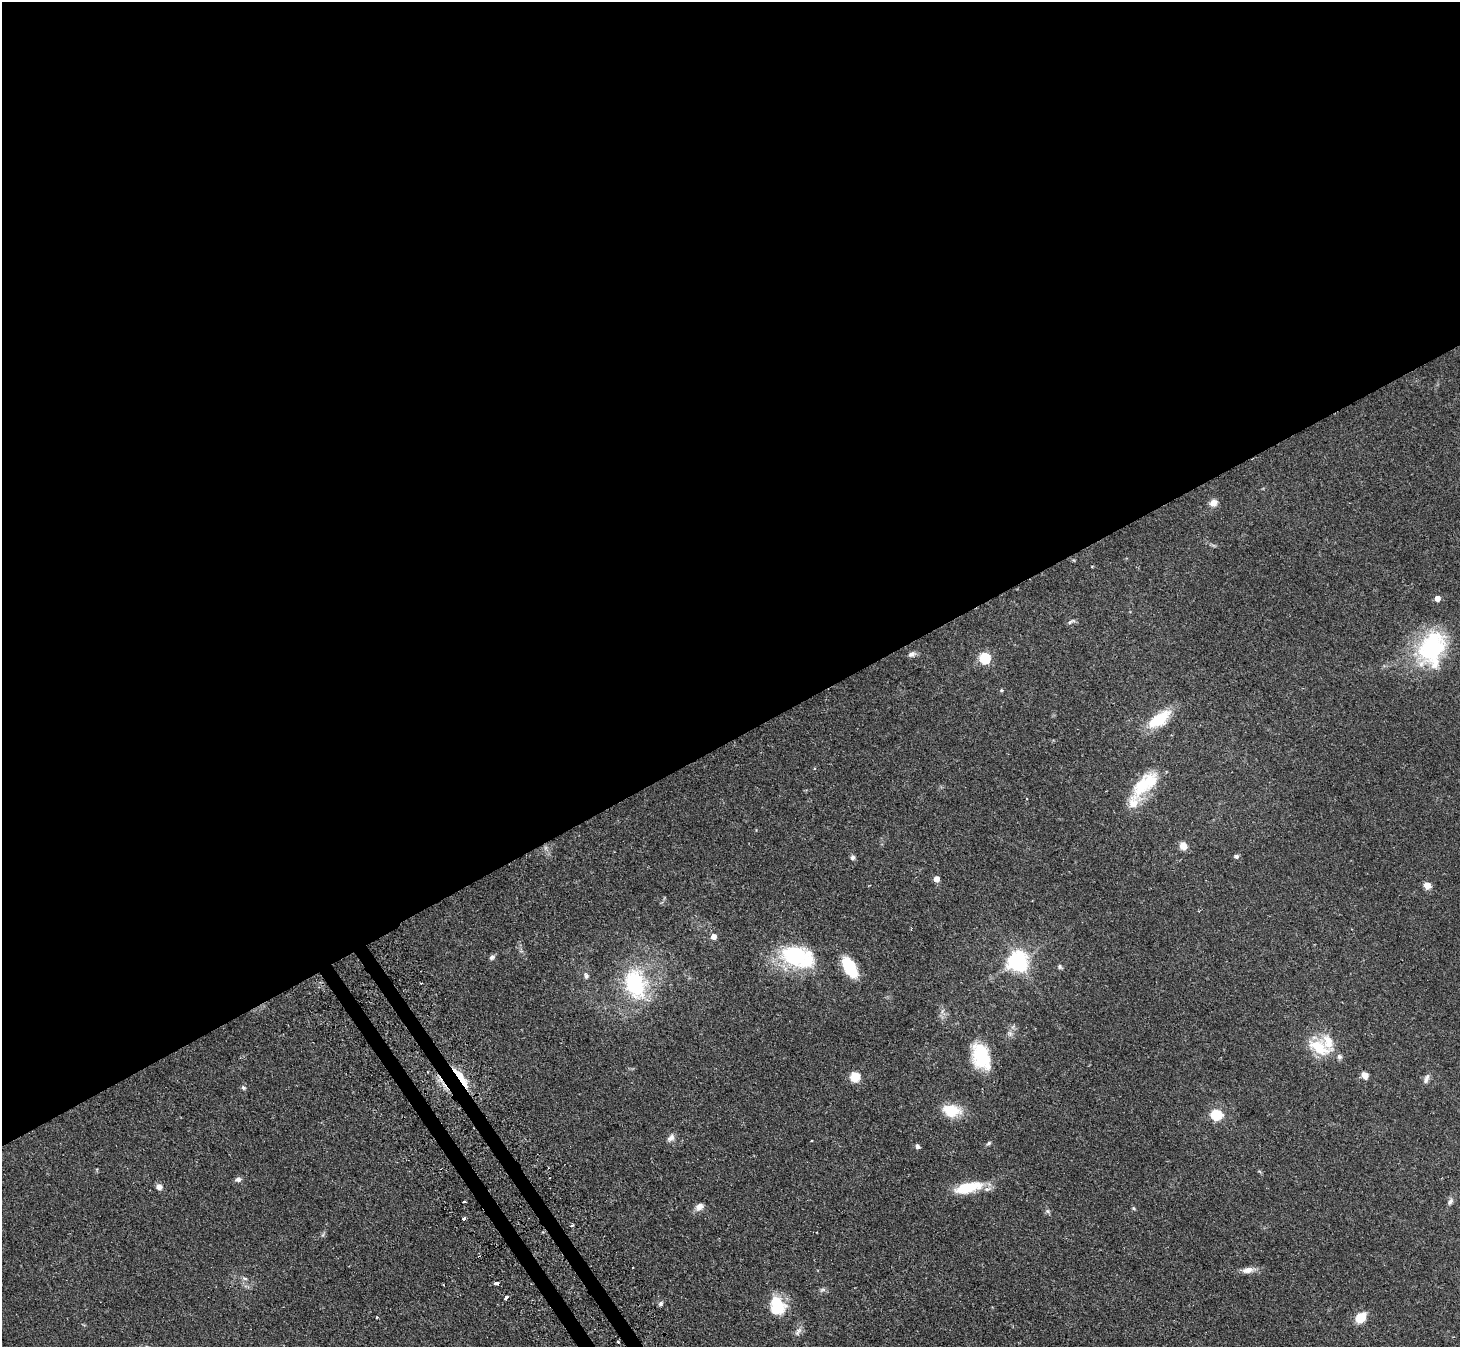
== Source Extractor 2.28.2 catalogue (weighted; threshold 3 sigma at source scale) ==
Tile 2 of 4 x 4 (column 2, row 1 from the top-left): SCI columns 1491-2948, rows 4207-5551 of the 5894 x 5862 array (HDU 1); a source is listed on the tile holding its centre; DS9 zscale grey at full resolution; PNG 1462 x 1349 px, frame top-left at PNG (2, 2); no overlay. Shown black and unused: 56% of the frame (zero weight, under 2 of 3 exposures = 3% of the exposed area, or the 3 px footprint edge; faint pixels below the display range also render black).
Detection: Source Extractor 2.28.2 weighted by HDU 2 'WHT'; one run over the whole footprint, this tile lists its part. Background 0.0965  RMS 0.0064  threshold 0.0288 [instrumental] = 3 sigma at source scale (4.5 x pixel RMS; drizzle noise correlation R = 1.50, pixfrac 1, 0.05/0.05 arcsec/px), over >= 5 px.
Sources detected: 67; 2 inside a brighter object's white glare — not listed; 7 inside a brighter listed object's ellipse — not listed separately; the other 58 listed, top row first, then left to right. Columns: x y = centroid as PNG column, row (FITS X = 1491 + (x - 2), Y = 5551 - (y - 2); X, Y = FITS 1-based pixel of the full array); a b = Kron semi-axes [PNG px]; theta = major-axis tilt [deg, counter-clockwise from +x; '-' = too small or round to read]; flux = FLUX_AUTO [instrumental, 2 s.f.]
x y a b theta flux
1213 503 9 8 - 4.7
1437 598 4 4 - 6.2
1071 621 11 4 27 1.4
1431 647 45 29 61 63
912 654 10 7 16 2.2
985 658 6 5 - 54
1001 690 6 4 20 0.79
1159 719 30 13 36 21
1141 787 36 22 43 24
1183 846 7 6 - 7.6
545 848 7 4 -90 1.4
1236 856 5 5 - 1.9
853 857 6 6 - 1.6
936 879 5 4 - 8.5
1427 885 5 4 - 14
713 936 5 5 - 5.5
794 956 34 27 -12 46
492 957 8 6 38 1.6
1018 961 7 7 - 350
850 967 21 10 -60 25
1060 967 7 5 -40 1.2
586 976 10 7 -80 1.9
635 983 25 18 -76 61
942 1011 7 4 71 1.4
1319 1047 34 18 -31 21
982 1059 32 18 -52 26
1365 1075 7 6 - 4.9
855 1076 5 5 - 36
1426 1080 10 8 68 2.6
462 1081 29 8 -67 14
243 1088 7 5 -36 1.2
951 1111 20 13 -8 17
1216 1114 6 5 - 49
671 1138 12 7 49 2.9
811 1141 3 2 - 0.54
989 1143 7 4 29 1
917 1146 6 5 - 1.5
238 1179 7 6 - 2.2
159 1187 7 6 - 3.5
968 1187 33 11 13 23
464 1202 3 3 - 2.8
1450 1202 10 6 56 2.3
699 1207 12 9 32 3.8
1133 1208 5 5 - 0.81
1048 1211 7 5 -22 1.3
464 1218 3 3 - 2.1
572 1225 3 3 - 1.6
1248 1270 16 8 8 4.5
245 1278 8 4 -9 1.2
496 1283 4 3 - 5.1
822 1290 9 5 13 1.5
506 1297 4 3 - 3.3
661 1303 7 6 - 1.4
778 1306 21 15 -74 23
377 1317 3 3 - 0.87
1361 1317 14 10 51 9.4
798 1331 14 6 57 2.8
618 1342 3 2 - 0.78
Overlapping masked pixels (flux is a lower limit): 2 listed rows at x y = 462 1081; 496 1283